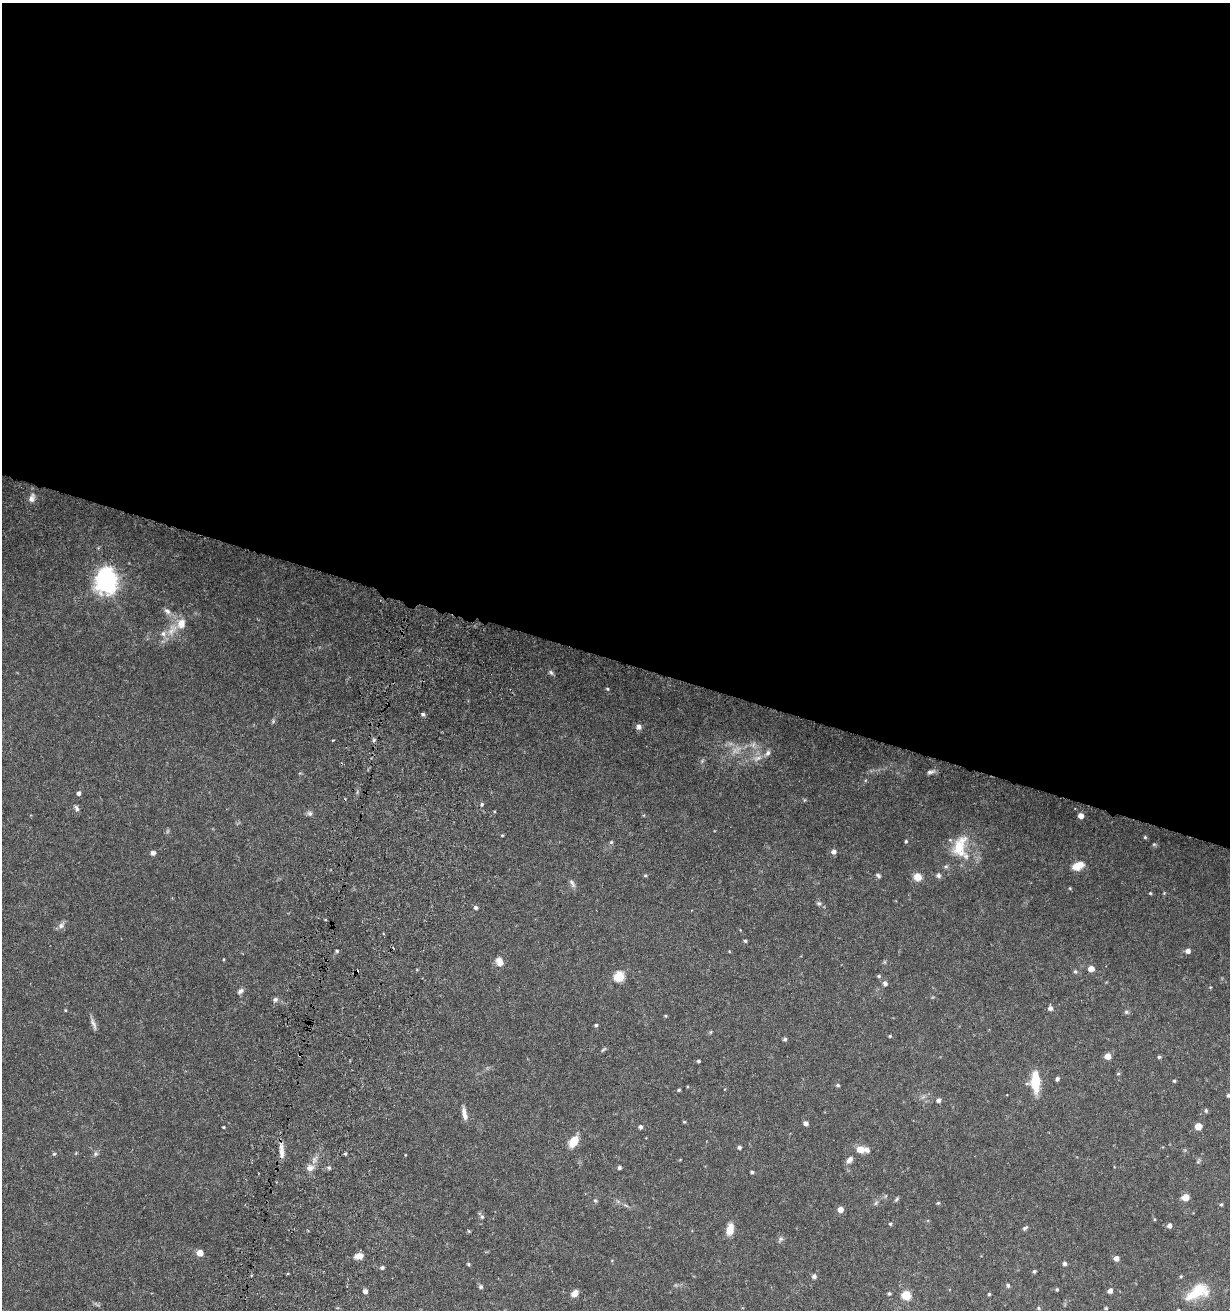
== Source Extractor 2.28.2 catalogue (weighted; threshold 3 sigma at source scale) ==
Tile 3 of 4 x 4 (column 3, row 1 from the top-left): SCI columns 2795-4022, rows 3948-5255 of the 5531 x 5284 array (HDU 1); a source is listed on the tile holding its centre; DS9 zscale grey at full resolution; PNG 1232 x 1312 px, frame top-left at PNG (2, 3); no overlay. Shown black and unused: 50% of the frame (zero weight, under 5 of 9 exposures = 3% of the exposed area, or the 3 px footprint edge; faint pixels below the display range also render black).
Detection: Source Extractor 2.28.2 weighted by HDU 2 'WHT'; one run over the whole footprint, this tile lists its part. Background 0.0301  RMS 0.0015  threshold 0.00621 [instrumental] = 3 sigma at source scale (4.09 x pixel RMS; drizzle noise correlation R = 1.36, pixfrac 0.8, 0.0396/0.0396 arcsec/px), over >= 5 px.
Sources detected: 141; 4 too faint to see at this stretch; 1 inside a brighter object's white glare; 2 cosmic-ray / hot-pixel residue — not listed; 7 inside a brighter listed object's ellipse — not listed separately; the other 127 listed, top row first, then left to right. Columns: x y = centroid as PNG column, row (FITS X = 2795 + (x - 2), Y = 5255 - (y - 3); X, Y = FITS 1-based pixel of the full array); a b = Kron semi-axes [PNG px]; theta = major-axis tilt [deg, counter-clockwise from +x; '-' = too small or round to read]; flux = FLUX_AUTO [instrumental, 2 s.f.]
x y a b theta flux
32 498 12 8 70 0.79
106 583 8 7 - 100
167 611 11 7 -41 0.65
172 630 21 11 61 2.1
551 673 8 5 -38 0.3
607 689 4 3 - 0.17
423 714 5 4 - 0.33
639 727 8 7 - 0.48
333 740 4 2 - 0.11
374 740 6 4 89 0.25
757 758 15 7 15 1.1
702 761 6 4 47 0.22
931 772 11 5 15 0.44
79 793 5 4 - 0.42
77 808 9 5 -59 0.37
309 813 8 7 - 0.41
1081 816 5 4 - 0.95
502 835 4 3 - 0.13
1145 837 4 4 - 0.18
906 841 4 4 - 0.16
611 842 5 4 - 0.19
1154 844 5 5 - 0.18
960 846 34 19 74 4.7
834 851 5 5 - 0.59
153 853 5 4 - 0.58
1078 866 14 8 21 1.8
645 875 4 4 - 0.17
878 875 7 5 -31 0.27
938 875 7 7 - 0.4
917 877 10 9 - 1.2
572 883 13 5 -61 0.48
1070 888 4 4 - 0.14
1150 893 4 3 - 0.14
1164 893 4 3 - 0.12
819 903 7 7 - 0.35
476 907 5 4 - 0.33
61 925 11 8 42 0.57
745 941 4 4 - 0.21
337 951 4 4 - 0.2
729 951 4 3 - 0.11
1188 951 5 5 - 0.69
224 959 4 3 - 0.11
499 961 12 8 -74 1.1
1091 969 5 4 - 1.3
1075 971 6 5 - 0.26
619 976 5 5 - 10
879 976 5 4 - 0.2
885 983 6 5 - 0.48
240 991 9 6 35 0.46
275 999 7 6 - 0.39
1050 1008 6 5 - 0.49
65 1010 4 3 - 0.12
1126 1012 6 6 - 0.3
665 1016 4 4 - 0.14
93 1024 17 5 -70 0.63
596 1025 4 3 - 0.23
711 1032 6 3 70 0.14
890 1036 4 3 - 0.17
785 1039 5 4 - 0.26
603 1049 9 4 41 0.23
1108 1056 5 5 - 1.4
1159 1057 4 4 - 0.23
699 1061 4 3 - 0.22
1118 1073 5 3 - 0.16
1057 1079 4 4 - 0.37
1174 1081 4 3 - 0.18
1035 1082 22 10 -88 4.3
838 1085 5 4 - 0.24
679 1090 4 3 - 0.2
1228 1095 4 4 - 0.25
939 1100 5 5 - 0.5
1206 1111 5 5 - 0.27
464 1114 16 5 -77 0.94
684 1122 4 4 - 0.15
806 1123 4 4 - 0.58
1198 1126 5 5 - 2.4
223 1127 3 3 - 0.14
640 1127 5 4 - 0.36
573 1142 10 7 56 2.7
739 1147 4 4 - 0.36
860 1149 9 8 - 1.4
281 1151 22 6 -87 1.3
54 1154 5 4 - 0.18
96 1154 7 6 - 0.34
345 1154 4 4 - 0.21
849 1160 11 7 48 0.66
1198 1162 7 5 54 0.25
619 1167 4 4 - 0.31
310 1168 11 8 23 0.91
329 1168 5 4 - 0.26
752 1172 4 3 - 0.24
1185 1197 5 5 - 2.3
897 1199 7 4 58 0.23
595 1201 6 5 - 0.23
876 1203 6 5 - 0.26
938 1203 4 4 - 0.18
1221 1204 5 4 - 0.18
840 1209 5 5 - 1.3
482 1217 6 6 - 0.31
1154 1219 5 3 - 0.14
890 1224 5 4 - 0.21
1169 1226 5 5 - 0.6
1025 1228 8 5 31 0.28
730 1229 15 8 79 1.4
469 1231 5 5 - 0.14
780 1239 9 5 45 0.34
200 1253 5 5 - 1.6
359 1256 8 6 8 1.3
1116 1258 5 5 - 0.78
1064 1263 5 4 - 0.36
468 1264 5 3 - 0.18
382 1267 5 4 - 0.35
1034 1271 4 4 - 0.24
814 1276 5 5 - 0.43
1181 1276 4 4 - 0.15
1008 1285 6 5 - 0.25
481 1287 5 5 - 0.28
1057 1289 5 4 - 0.16
365 1291 5 4 - 0.64
1110 1291 4 4 - 0.68
1196 1292 33 15 36 4.4
575 1293 7 5 39 1.1
889 1293 4 4 - 0.25
989 1294 4 3 - 0.2
906 1295 10 9 - 2
1039 1308 5 4 - 0.19
1106 1308 4 3 - 0.17
Isophote crosses this tile's border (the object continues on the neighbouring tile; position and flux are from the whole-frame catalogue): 1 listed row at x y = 1228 1095